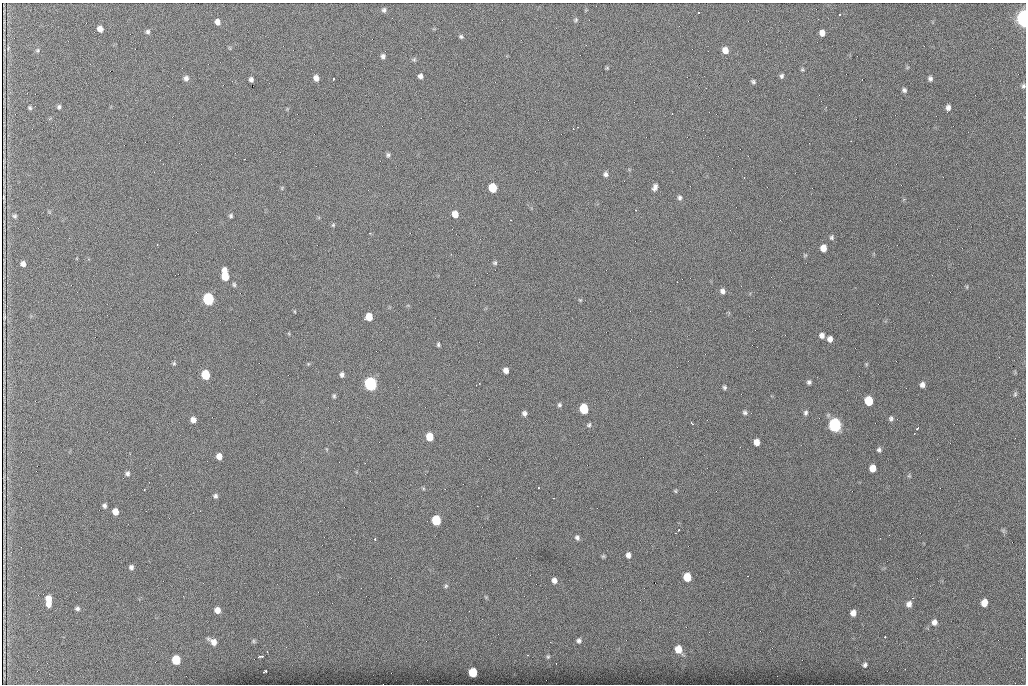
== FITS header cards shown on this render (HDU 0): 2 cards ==
NAXIS1  =                 1024 /fastest changing axis
NAXIS2  =                  682 /next to fastest changing axis

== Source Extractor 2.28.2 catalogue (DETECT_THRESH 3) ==
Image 1024 x 682 px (HDU 0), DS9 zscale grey, 1 PNG px = 1 image px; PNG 1028 x 686 px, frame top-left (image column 1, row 682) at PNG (2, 3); no overlay
Background 1380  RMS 26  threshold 77.7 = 3 sigma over >= 5 px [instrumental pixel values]
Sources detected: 133; all 133 listed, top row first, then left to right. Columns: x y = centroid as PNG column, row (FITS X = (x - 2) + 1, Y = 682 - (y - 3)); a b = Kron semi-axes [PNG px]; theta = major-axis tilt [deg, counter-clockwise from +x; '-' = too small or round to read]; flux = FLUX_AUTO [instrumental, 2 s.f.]
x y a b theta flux
384 10 6 6 - 3900
699 12 3 2 - 2100
839 15 3 3 - 5000
392 18 2 2 - 1600
1024 19 8 5 -87 890000
576 20 6 5 - 2600
217 22 6 5 - 9100
100 29 6 5 - 11000
148 32 6 6 - 3800
822 33 6 5 - 10000
461 37 6 5 - 2900
37 50 6 5 - 2600
725 50 7 6 - 15000
383 56 6 5 - 4900
414 60 6 5 - 2800
607 68 5 4 - 1800
802 69 5 4 - 2300
420 76 5 4 - 6000
782 76 6 5 - 3800
186 78 6 6 - 6300
316 78 6 5 - 9200
930 78 6 5 - 4800
251 79 5 4 - 5000
333 79 3 2 - 2500
753 82 6 5 - 3200
1023 86 6 5 - 3800
904 90 5 5 - 4000
59 107 5 4 - 3400
30 108 4 4 - 2500
948 108 7 5 78 6400
672 114 2 2 - 1900
573 129 3 2 - 1300
809 143 2 2 - 940
388 155 6 5 - 3300
605 174 6 6 - 4800
655 187 8 5 71 6800
282 188 6 4 59 1900
492 188 6 6 - 61000
4 197 4 2 - 1900
680 198 7 5 -81 4000
455 214 6 5 - 18000
15 216 5 5 - 3100
231 216 5 5 - 2900
333 225 5 5 - 2200
370 233 2 2 - 1500
832 237 6 5 - 3400
157 245 2 2 - 1400
823 248 6 5 - 16000
495 263 6 5 - 2900
23 264 5 5 - 7000
225 275 10 5 -83 50000
234 285 6 5 - 2900
967 287 6 3 -72 1700
722 291 6 6 - 6200
208 299 7 6 - 220000
580 300 5 4 - 2200
4 317 5 2 - 2300
369 317 6 6 - 29000
822 335 6 6 - 7500
830 339 6 5 - 8900
438 344 5 4 - 2800
174 363 6 5 - 2400
308 364 5 4 - 1800
866 364 6 4 -47 1800
506 370 5 5 - 9700
205 375 6 6 - 70000
342 375 6 5 - 5200
809 382 4 4 - 4000
370 384 7 6 - 380000
922 385 6 6 - 6400
724 387 5 4 - 3000
1015 394 6 5 - 2800
334 396 6 4 -90 2800
869 401 7 6 - 56000
559 405 5 5 - 3200
584 409 6 6 - 76000
745 412 6 5 - 3800
524 413 6 5 - 5300
806 413 7 6 - 4400
891 418 7 6 - 4300
193 420 6 5 - 9100
692 423 4 2 - 2100
589 425 7 5 57 3100
835 425 7 6 - 440000
917 429 4 2 - 2800
430 437 6 5 - 32000
757 442 6 5 - 13000
879 450 6 5 - 4000
130 454 2 2 - 950
219 456 5 5 - 11000
873 468 6 5 - 17000
127 473 6 6 - 4800
909 476 6 3 -17 2000
144 489 2 2 - 1500
675 491 5 4 - 1900
215 496 6 5 - 4100
554 498 3 2 - 2400
104 506 5 4 - 4100
477 506 2 2 - 880
146 511 2 2 - 780
115 512 6 5 - 14000
436 520 6 6 - 84000
679 530 3 2 - 2000
1003 531 6 6 - 2600
577 537 6 5 - 4700
375 539 3 3 - 4800
628 555 6 5 - 7300
603 556 6 4 43 2200
131 567 5 5 - 4700
687 577 6 6 - 42000
554 580 6 5 - 7600
446 586 6 5 - 2900
49 598 6 6 - 14000
984 603 6 5 - 20000
49 604 6 6 - 10000
909 604 7 6 - 8200
77 609 6 5 - 4000
217 610 6 5 - 13000
853 613 6 5 - 11000
934 622 7 6 - 8300
885 637 3 2 - 5300
579 640 7 6 - 5200
213 641 11 6 -35 13000
254 641 7 5 -23 2900
678 649 8 7 - 24000
267 652 3 2 - 2200
261 656 5 3 - 7200
548 656 6 6 - 3100
1021 658 2 2 - 1000
176 660 6 6 - 58000
865 665 6 5 - 4300
266 671 4 3 - 6400
473 672 6 6 - 63000
At the frame edge (FLAGS 8, measured only in part): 2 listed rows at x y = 1024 19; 1023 86

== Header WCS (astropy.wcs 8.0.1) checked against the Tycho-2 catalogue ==
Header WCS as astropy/WCSLIB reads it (CRVAL/CRPIX/CD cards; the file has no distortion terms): RA---TAN/DEC--TAN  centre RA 07:06:07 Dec +31:10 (106.53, +31.16 deg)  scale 1.44 arcsec/px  FOV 24.5' x 16.3'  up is -93 deg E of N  parity flipped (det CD > 0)
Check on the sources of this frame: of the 60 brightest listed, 8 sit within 2.2 arcsec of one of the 16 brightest Tycho-2 stars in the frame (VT <= 12.35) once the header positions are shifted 0.04 arcsec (0.02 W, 0.03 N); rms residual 1.05 arcsec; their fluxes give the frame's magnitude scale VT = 23.86 - 2.5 log10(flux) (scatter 0.23 mag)
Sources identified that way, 8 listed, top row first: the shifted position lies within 2.2 arcsec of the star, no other Tycho-2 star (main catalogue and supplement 1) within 4.4 arcsec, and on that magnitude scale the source's flux lands within +1.5 / -3 mag of the star's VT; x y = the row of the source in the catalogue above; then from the Tycho-2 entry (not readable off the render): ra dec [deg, ICRS J2000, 3 dp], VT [Tycho-2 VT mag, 2 dp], TYC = Tycho-2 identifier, HIP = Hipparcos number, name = IAU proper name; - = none
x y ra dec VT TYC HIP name
492 188 106.458 +31.151 12.35 2438-728-1 - -
205 375 106.551 +31.041 11.84 2438-663-1 - -
370 384 106.552 +31.106 9.20 2438-180-1 - -
869 401 106.550 +31.305 11.61 2438-184-1 - -
584 409 106.559 +31.192 11.79 2438-1039-1 - -
835 425 106.562 +31.292 10.01 2438-106-1 - -
436 520 106.614 +31.135 11.36 2438-550-1 - -
473 672 106.684 +31.152 11.76 2438-931-1 - -